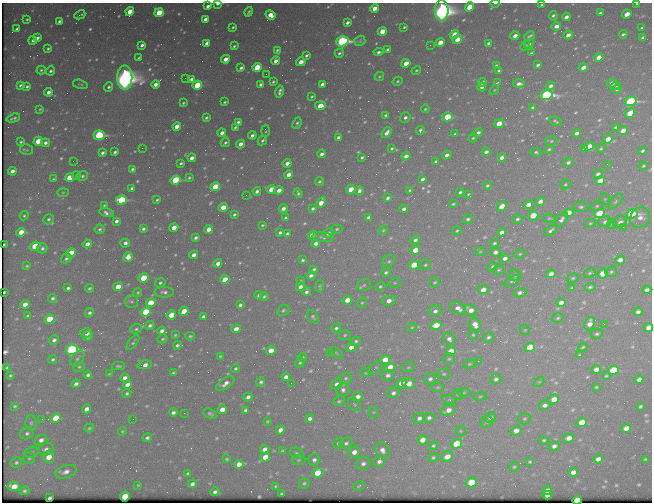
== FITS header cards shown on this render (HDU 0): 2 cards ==
NAXIS1  =                  650 / Width of table row in bytes
NAXIS2  =                  500 / Number of rows in table

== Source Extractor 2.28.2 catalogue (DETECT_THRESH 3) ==
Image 650 x 500 px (HDU 0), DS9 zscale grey, 1 PNG px = 1 image px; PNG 654 x 504 px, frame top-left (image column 1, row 500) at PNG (2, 3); each listed source drawn as its Kron ellipse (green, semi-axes under 4 px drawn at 4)
Background 457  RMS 2.3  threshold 7.04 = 3 sigma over >= 5 px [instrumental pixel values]
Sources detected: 650; of the 650, the 500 brightest by FLUX_AUTO listed and drawn (150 fainter detections omitted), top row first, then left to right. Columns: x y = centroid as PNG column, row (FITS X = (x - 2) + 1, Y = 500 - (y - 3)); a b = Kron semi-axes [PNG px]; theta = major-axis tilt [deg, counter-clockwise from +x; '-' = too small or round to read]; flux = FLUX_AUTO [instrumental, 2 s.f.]
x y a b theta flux
495 3 5 2 - 340
218 4 4 2 - 670
637 4 3 2 - 190
542 5 3 2 - 210
208 6 4 3 - 500
469 7 5 4 - 5100
374 8 4 4 - 1900
130 11 4 4 - 2800
442 11 10 7 90 130000
248 12 5 3 - 280
159 13 4 4 - 6400
600 13 4 3 - 280
627 14 5 3 - 2200
80 15 6 2 24 310
270 15 5 4 - 2400
553 16 5 4 - 400
566 17 4 3 - 790
27 19 3 3 - 200
205 19 4 3 - 700
59 21 3 3 - 380
347 22 4 3 - 550
556 26 5 4 - 900
233 27 3 3 - 240
404 27 3 3 - 210
642 28 4 3 - 290
17 29 4 3 - 380
382 31 4 4 - 3200
623 34 4 3 - 350
454 35 5 4 - 4000
568 35 4 3 - 1000
515 36 4 3 - 1100
530 36 6 3 28 300
37 38 4 3 - 550
642 38 4 3 - 310
457 39 5 4 - 3100
33 40 4 3 - 380
342 41 6 5 - 41000
360 41 6 5 - 250
440 42 4 4 - 2100
207 43 4 3 - 910
489 43 4 3 - 380
529 44 5 3 - 340
142 45 4 3 - 560
430 45 2 2 - 230
234 46 3 3 - 250
525 46 5 3 - 190
48 49 4 3 - 300
387 49 4 3 - 310
277 50 3 3 - 230
379 52 5 3 - 450
339 53 4 4 - 320
531 53 3 3 - 230
306 55 4 3 - 330
599 57 5 4 - 2300
139 58 3 3 - 200
225 59 4 4 - 1600
276 61 4 4 - 1000
301 62 5 4 - 1600
406 63 5 4 - 2200
496 65 4 3 - 280
538 65 4 3 - 390
257 67 5 4 - 7000
583 67 4 3 - 1100
241 68 4 3 - 430
41 70 4 3 - 290
416 70 5 4 - 240
50 71 4 4 - 380
499 71 4 3 - 340
266 74 2 2 - 270
379 76 5 4 - 230
125 77 12 7 -89 150000
185 78 2 2 - 190
192 79 4 3 - 530
398 81 5 4 - 260
273 82 3 3 - 220
482 82 4 3 - 610
497 83 4 2 - 210
612 83 5 4 - 1400
80 84 8 3 -14 220
156 84 4 3 - 920
261 84 4 3 - 540
322 84 4 3 - 630
519 84 6 3 2 760
20 85 3 3 - 370
197 85 5 4 - 7000
550 86 4 3 - 560
616 86 5 4 - 280
27 87 4 3 - 320
109 87 5 4 - 340
482 87 4 3 - 610
617 89 5 4 - 270
494 90 5 4 - 190
48 92 4 4 - 950
280 92 6 3 76 440
546 95 6 4 12 39000
312 96 3 3 - 190
630 101 6 4 17 25000
224 102 3 3 - 220
183 103 3 3 - 190
320 106 5 4 - 3600
533 107 3 3 - 250
40 109 3 3 - 200
425 109 4 3 - 190
630 113 5 4 - 3900
386 115 4 3 - 310
447 117 5 4 - 5000
13 118 7 3 17 340
206 118 4 3 - 320
405 118 5 5 - 520
555 121 6 4 -27 310
238 122 4 3 - 410
297 123 6 3 68 300
499 124 5 4 - 4000
177 126 4 4 - 2400
235 127 3 3 - 240
615 127 4 3 - 280
420 130 4 3 - 410
623 130 5 4 - 1500
265 131 6 2 -88 190
222 133 4 3 - 810
387 133 6 3 50 860
478 133 5 3 - 550
577 133 4 4 - 730
455 134 4 3 - 310
99 135 5 5 - 19000
252 135 4 3 - 590
338 137 4 3 - 440
473 138 5 3 - 200
608 139 5 4 - 1700
262 140 5 4 - 310
38 141 5 4 - 3900
551 141 6 4 17 280
21 142 3 3 - 260
45 143 4 4 - 610
225 143 5 4 - 300
240 144 4 4 - 1300
589 146 5 4 - 2200
142 148 2 2 - 940
392 148 4 3 - 240
585 148 3 3 - 370
601 148 5 4 - 230
549 149 5 3 - 240
27 150 6 5 - 190
643 151 4 4 - 340
115 152 4 3 - 350
486 152 4 3 - 610
536 152 5 4 - 310
102 153 4 3 - 460
322 154 4 3 - 630
447 155 5 3 - 720
406 156 4 3 - 860
362 157 4 3 - 280
502 157 4 4 - 780
192 158 4 3 - 910
73 161 2 2 - 190
436 161 4 3 - 270
568 162 5 4 - 510
181 163 3 3 - 280
287 163 4 3 - 940
607 164 2 2 - 390
643 166 4 3 - 230
132 169 4 3 - 310
12 171 4 3 - 770
598 174 5 4 - 500
76 175 4 3 - 180
288 175 4 4 - 1100
82 176 5 5 - 340
69 178 5 4 - 4400
189 178 3 3 - 240
53 179 3 3 - 190
422 179 4 3 - 510
175 180 5 4 - 13000
600 181 5 4 - 1800
319 182 5 4 - 260
565 184 5 4 - 250
487 186 4 3 - 290
215 187 5 4 - 4600
132 188 4 3 - 440
271 189 5 4 - 1900
351 189 5 4 - 3200
279 190 4 3 - 1100
410 190 4 3 - 310
257 191 4 3 - 600
359 191 4 4 - 590
460 192 4 3 - 320
63 193 5 3 - 190
298 193 5 3 - 310
468 194 4 3 - 190
246 195 2 2 - 190
388 198 4 3 - 390
605 199 5 5 - 210
121 200 5 4 - 14000
157 200 3 3 - 230
540 201 5 4 - 970
616 202 9 5 49 370
321 203 6 4 56 2200
453 204 3 3 - 200
104 205 4 3 - 190
528 205 5 4 - 1200
502 206 6 4 43 1800
597 206 6 4 18 260
223 207 5 4 - 2300
581 207 7 5 3 360
283 208 4 4 - 750
313 209 4 3 - 370
404 209 4 3 - 560
107 213 7 4 -13 610
568 213 5 4 - 2000
599 213 5 4 - 5900
632 214 5 4 - 23000
234 215 4 3 - 270
533 215 5 5 - 3900
24 216 5 4 - 270
368 217 4 3 - 410
640 217 11 9 52 1200
286 218 4 3 - 500
549 218 6 4 -5 210
48 219 5 5 - 350
468 219 5 4 - 360
517 219 5 4 - 350
562 219 8 4 54 570
116 221 4 3 - 520
605 222 7 5 18 500
620 222 7 5 26 760
590 223 5 4 - 220
612 224 5 4 - 190
262 225 3 2 - 200
623 227 2 2 - 440
174 228 4 4 - 2100
100 229 5 4 - 310
143 229 4 3 - 360
208 229 4 4 - 1500
337 229 6 4 17 250
383 230 5 4 - 200
457 231 5 3 - 200
551 231 7 4 37 510
21 232 5 4 - 2400
502 232 4 4 - 870
280 233 4 3 - 370
328 233 6 4 25 960
287 234 4 3 - 360
312 235 5 4 - 1700
323 237 10 5 -5 430
196 238 4 3 - 420
415 240 5 4 - 470
125 243 5 4 - 610
316 243 4 4 - 810
494 243 4 3 - 290
4 244 3 2 - 250
87 244 5 4 - 1100
35 246 5 4 - 5000
42 248 5 5 - 380
415 250 5 4 - 2700
480 251 5 4 - 210
495 252 5 4 - 680
71 253 5 4 - 3400
520 254 5 4 - 220
194 255 4 4 - 1200
128 257 5 4 - 1500
66 258 5 4 - 380
505 258 5 4 - 800
302 260 3 3 - 270
620 260 5 4 - 1100
389 261 6 5 - 330
218 263 4 4 - 1000
414 265 5 4 - 6100
425 265 6 5 - 260
27 266 3 3 - 200
492 267 5 4 - 290
314 269 4 3 - 270
498 270 6 4 18 260
611 272 6 5 - 310
386 273 5 4 - 360
590 273 6 4 27 240
603 273 5 4 - 2600
551 274 5 4 - 960
311 275 4 3 - 540
515 275 5 5 - 250
143 278 5 4 - 5600
573 278 6 4 17 230
225 279 5 4 - 3800
301 281 4 3 - 200
512 281 9 4 29 310
435 282 5 4 - 250
160 283 5 4 - 330
395 283 6 4 18 220
364 285 7 5 28 300
320 286 6 4 88 220
118 287 5 4 - 2500
300 287 4 4 - 1300
380 287 5 4 - 270
590 287 5 3 - 310
68 288 4 3 - 390
89 288 4 3 - 280
572 288 4 3 - 200
483 290 5 4 - 1500
647 290 4 4 - 570
4 292 3 2 - 240
138 292 4 4 - 220
164 292 10 5 -2 550
306 292 4 3 - 440
520 293 7 4 14 520
259 295 4 3 - 580
264 297 4 4 - 270
53 298 4 4 - 430
347 300 5 4 - 2100
131 301 6 6 - 390
389 301 7 4 17 1100
151 303 5 4 - 4100
362 303 5 4 - 230
561 303 5 4 - 890
25 304 5 4 - 1500
240 305 4 3 - 410
458 308 8 5 -29 1000
283 310 6 5 - 310
471 310 6 5 - 1300
184 311 5 4 - 2900
435 311 6 5 - 640
146 312 5 4 - 6300
638 312 4 3 - 590
89 313 5 4 - 440
171 315 5 4 - 3300
27 316 4 3 - 200
203 316 4 3 - 350
313 317 7 5 -54 300
558 318 6 4 18 260
49 319 5 4 - 6400
475 324 7 5 -61 1300
590 324 7 5 68 1300
604 324 2 2 - 480
436 325 5 4 - 4100
150 326 4 3 - 430
412 327 4 4 - 190
648 327 5 4 - 1200
336 328 5 4 - 330
136 329 6 4 20 300
236 329 5 4 - 1200
525 330 5 4 - 200
162 331 4 4 - 720
86 333 6 4 13 800
597 334 6 5 - 350
175 335 3 3 - 190
345 335 6 5 - 270
473 335 5 4 - 220
88 336 5 4 - 790
190 336 5 3 - 250
488 337 6 5 - 380
162 339 5 4 - 230
449 339 6 5 - 680
54 340 5 5 - 550
356 341 5 4 - 320
133 342 9 3 52 300
177 345 4 3 - 370
351 347 5 4 - 1500
530 347 5 4 - 6000
583 347 5 3 - 230
72 350 6 5 - 33000
271 350 5 4 - 1900
451 351 5 4 - 4200
336 353 7 4 -34 240
331 354 2 2 - 380
580 355 3 3 - 210
220 356 3 3 - 180
302 357 4 4 - 180
77 358 9 5 52 400
53 359 4 3 - 280
449 359 6 5 - 330
385 360 5 4 - 4100
478 361 2 2 - 410
300 362 5 4 - 270
469 364 6 4 16 210
144 365 7 4 6 1100
118 366 6 3 -2 280
7 367 4 3 - 240
79 367 6 5 - 260
390 367 5 4 - 1600
408 367 6 5 - 240
235 368 5 4 - 260
375 368 8 5 38 330
596 369 5 4 - 1300
613 370 5 4 - 9900
173 373 4 3 - 260
366 373 5 4 - 190
109 374 3 3 - 190
444 374 6 5 - 300
88 375 4 4 - 480
388 375 6 5 - 530
10 376 3 3 - 230
606 376 4 3 - 180
286 377 4 4 - 870
125 378 5 4 - 820
346 378 6 5 - 340
430 379 6 5 - 480
496 379 5 5 - 530
639 380 4 4 - 770
261 382 4 4 - 350
539 382 5 4 - 180
225 383 10 5 35 930
291 383 2 2 - 180
401 383 5 4 - 2100
409 383 6 5 - 1900
76 384 4 4 - 570
337 384 6 5 - 740
127 385 4 4 - 1500
438 387 6 4 -6 230
596 387 3 3 - 190
343 390 6 6 - 610
127 393 4 4 - 270
393 393 6 5 - 580
464 393 6 4 3 200
458 394 5 5 - 240
480 396 7 3 9 200
248 397 4 4 - 590
358 397 5 5 - 1000
554 399 5 4 - 2000
449 400 7 3 -8 210
339 401 6 4 27 280
354 404 7 5 -46 290
545 405 6 5 - 630
15 406 4 3 - 250
640 406 4 3 - 260
86 409 5 4 - 1100
222 410 5 4 - 2000
246 410 4 3 - 400
448 410 7 5 26 1200
173 412 4 4 - 520
373 412 5 5 - 200
184 413 3 2 - 200
210 414 7 4 -29 340
490 417 6 5 - 530
56 418 5 4 - 5000
310 418 4 4 - 710
419 418 6 5 - 670
429 418 5 5 - 510
42 419 3 2 - 310
133 419 2 2 - 260
525 419 6 5 - 290
267 421 3 3 - 190
487 422 6 5 - 320
582 422 5 4 - 3700
31 423 7 5 90 350
89 428 5 3 - 200
626 428 5 4 - 1400
280 430 5 4 - 1200
122 431 4 3 - 190
461 431 5 4 - 190
516 431 5 4 - 1200
27 433 7 5 22 440
147 438 4 4 - 420
569 438 5 4 - 1300
41 440 6 5 - 780
422 440 5 4 - 1300
544 440 5 3 - 250
338 443 5 5 - 310
346 443 7 5 29 470
457 444 5 4 - 5600
433 446 4 4 - 240
554 446 5 4 - 590
46 449 8 6 25 710
265 449 5 4 - 810
382 450 8 6 -55 910
282 451 3 3 - 190
32 452 7 5 16 320
354 452 6 5 - 1200
297 453 7 5 -21 350
49 457 6 5 - 2800
265 457 5 4 - 2900
447 457 6 5 - 1600
29 458 6 5 - 290
433 458 5 4 - 290
226 459 4 3 - 210
598 459 5 4 - 970
646 459 4 3 - 220
298 460 7 5 1 300
314 460 6 5 - 560
379 461 6 5 - 680
16 462 6 5 - 330
530 462 3 3 - 230
239 464 5 4 - 1400
363 464 7 6 - 640
514 467 5 4 - 270
66 472 11 6 17 1000
573 472 5 4 - 1100
188 473 4 3 - 280
317 473 5 4 - 3100
471 482 5 5 - 5100
304 483 5 5 - 300
192 484 4 4 - 520
138 485 4 4 - 180
14 486 6 5 - 2900
276 486 4 3 - 220
359 486 6 4 28 230
547 490 5 4 - 1100
24 491 5 4 - 350
215 492 4 3 - 410
282 494 3 3 - 200
547 495 4 3 - 670
125 496 5 4 - 6100
50 498 4 3 - 410
577 500 5 4 - 5500
At the frame edge (FLAGS 8, measured only in part): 8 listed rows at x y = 495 3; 218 4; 637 4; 542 5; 442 11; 643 166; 648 327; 577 500
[150 fainter detections neither listed nor drawn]